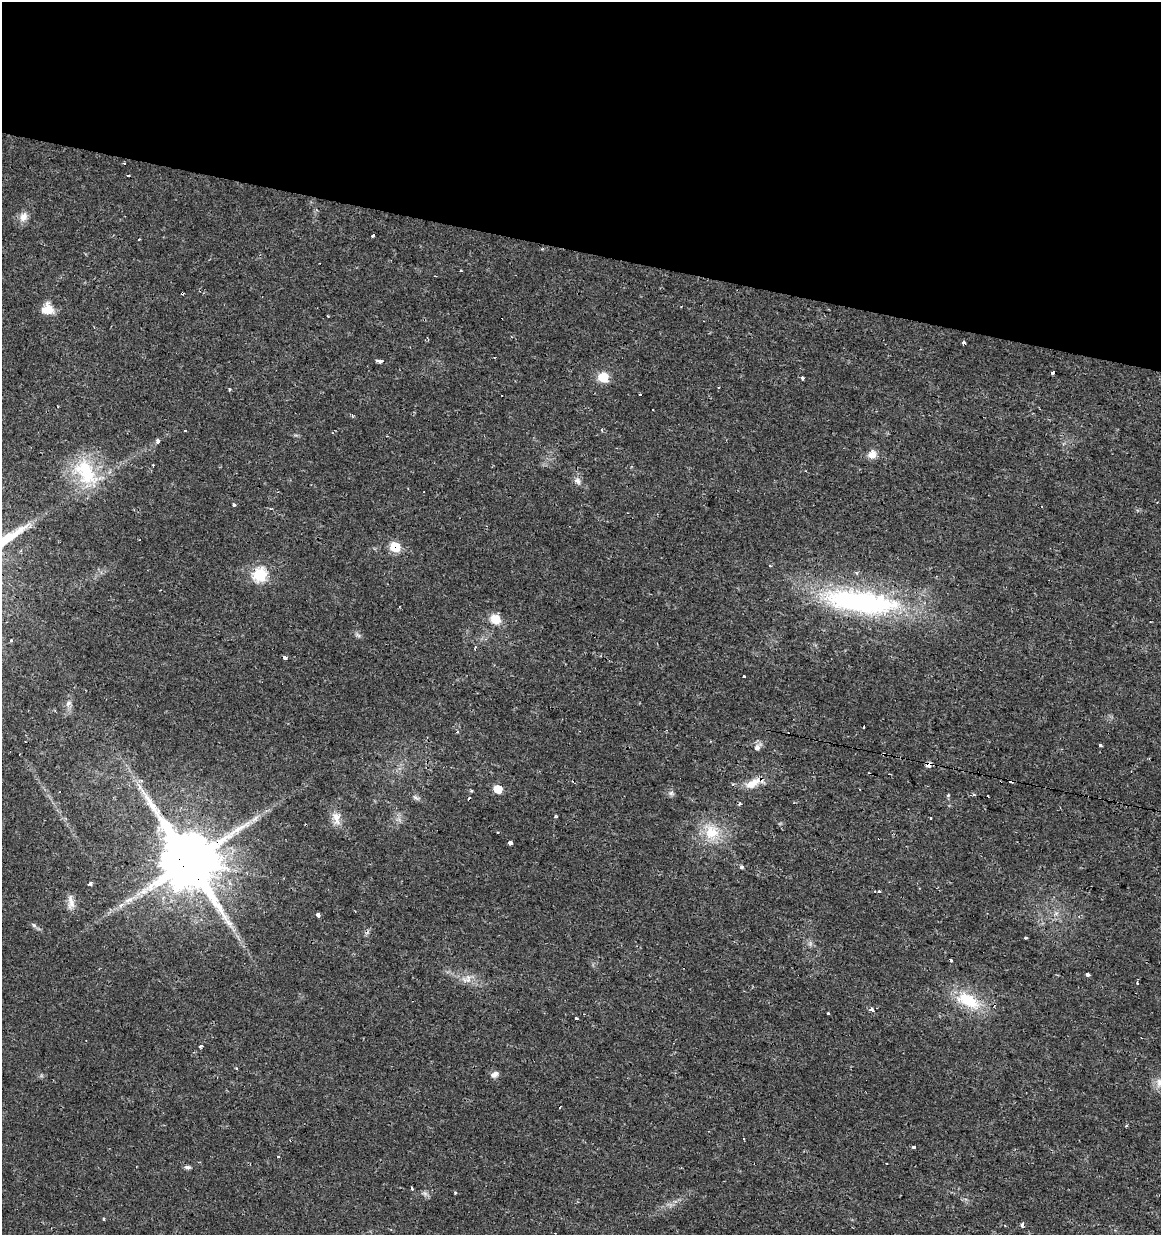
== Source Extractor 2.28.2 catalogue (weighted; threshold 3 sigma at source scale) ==
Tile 2 of 4 x 4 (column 2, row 1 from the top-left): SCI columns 1445-2603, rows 3699-4931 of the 5145 x 4941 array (HDU 1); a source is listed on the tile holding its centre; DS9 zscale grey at full resolution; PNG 1163 x 1237 px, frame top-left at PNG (2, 2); no overlay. Shown black and unused: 20% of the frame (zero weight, under 2 of 3 exposures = <1% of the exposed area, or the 3 px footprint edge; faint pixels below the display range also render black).
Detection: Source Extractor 2.28.2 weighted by HDU 2 'WHT'; one run over the whole footprint, this tile lists its part. Background 0.0131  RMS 0.003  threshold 0.0136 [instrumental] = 3 sigma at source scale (4.5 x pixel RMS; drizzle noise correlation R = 1.50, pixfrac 1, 0.0396/0.0396 arcsec/px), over >= 5 px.
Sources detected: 94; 18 cosmic-ray / hot-pixel residue — not listed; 1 inside a brighter listed object's ellipse — not listed separately; the other 75 listed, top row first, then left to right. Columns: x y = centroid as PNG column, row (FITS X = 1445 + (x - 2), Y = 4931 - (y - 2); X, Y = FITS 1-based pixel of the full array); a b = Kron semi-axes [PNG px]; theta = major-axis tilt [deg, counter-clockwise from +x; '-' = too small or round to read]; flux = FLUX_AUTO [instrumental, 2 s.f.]
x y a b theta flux
124 163 3 2 - 0.56
23 217 13 10 72 2.2
374 235 3 3 - 2.8
182 293 4 3 - 0.72
48 309 14 13 - 4.1
964 343 4 3 - 1.7
380 362 4 3 - 21
1053 372 4 3 - 3.3
603 377 7 6 - 11
803 378 3 3 - 3.2
719 387 3 2 - 0.39
229 389 4 3 - 0.33
640 394 3 2 - 0.49
157 441 4 3 - 2.3
872 454 11 9 47 2.4
153 465 2 2 - 0.22
86 472 44 26 -55 20
578 481 9 7 -70 1.3
234 504 4 3 - 1.4
270 509 4 3 - 0.41
395 547 7 6 - 13
770 566 3 3 - 0.29
857 573 5 3 - 0.37
260 574 7 7 - 28
860 602 99 27 -8 65
495 619 13 11 -31 4.3
358 635 8 4 -36 0.66
11 640 3 3 - 1.2
285 657 4 3 - 2.2
744 677 3 3 - 6.4
68 703 10 6 45 1.1
864 727 3 2 - 0.26
1100 746 3 3 - 2.1
757 747 12 8 44 1.4
884 754 3 2 - 0.49
1011 781 4 3 - 3.4
753 783 28 11 23 4.6
139 787 10 4 -81 1.1
498 789 6 6 - 5.8
671 793 7 6 - 0.76
948 795 3 3 - 2.4
973 795 3 3 - 0.86
416 798 10 4 -27 0.8
740 804 3 3 - 2.2
555 816 4 3 - 0.34
255 818 13 6 39 1.8
930 818 3 3 - 0.98
336 819 19 10 -78 3
711 832 26 18 -57 9
510 843 4 3 - 11
188 861 17 15 -48 2800
742 866 3 3 - 1.1
90 883 4 3 - 1.1
879 891 3 3 - 0.78
129 900 14 5 25 2.1
71 902 21 8 -86 2.3
318 914 4 3 - 1.2
34 925 7 5 -45 0.65
1025 937 3 3 - 0.81
1088 974 3 3 - 2.1
467 980 16 8 -2 2.7
1137 983 3 3 - 0.41
968 1001 34 16 -26 13
871 1010 4 3 - 4.3
828 1014 3 3 - 2.3
576 1018 4 2 - 0.95
201 1046 3 3 - 3.6
236 1068 4 2 - 0.31
494 1074 9 7 31 1.4
914 1147 4 3 - 0.54
278 1157 3 3 - 0.92
188 1167 9 5 -7 0.75
411 1189 3 3 - 2.9
456 1193 3 3 - 2.8
1022 1225 3 3 - 5.1
Overlapping masked pixels (flux is a lower limit): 6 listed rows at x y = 182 293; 395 547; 884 754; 1011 781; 753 783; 188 861